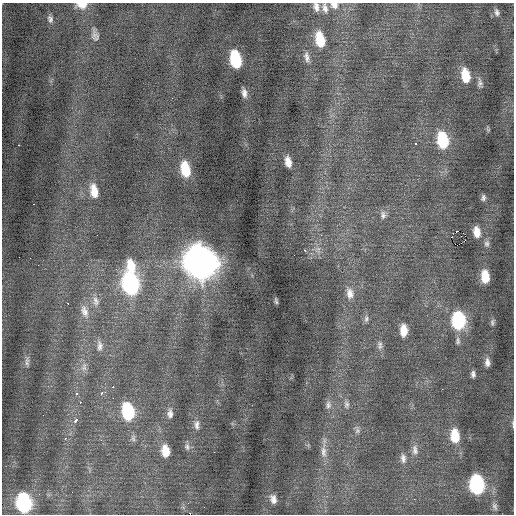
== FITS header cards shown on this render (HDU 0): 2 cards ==
NAXIS1  =                  512 / Axis length
NAXIS2  =                  512 / Axis length

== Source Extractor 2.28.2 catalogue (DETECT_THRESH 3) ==
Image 512 x 512 px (HDU 0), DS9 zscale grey, 1 PNG px = 1 image px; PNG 516 x 516 px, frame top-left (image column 1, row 512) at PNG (2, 3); no overlay
Background 0.00478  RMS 0.73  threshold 2.19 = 3 sigma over >= 5 px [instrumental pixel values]
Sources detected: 79; all 79 listed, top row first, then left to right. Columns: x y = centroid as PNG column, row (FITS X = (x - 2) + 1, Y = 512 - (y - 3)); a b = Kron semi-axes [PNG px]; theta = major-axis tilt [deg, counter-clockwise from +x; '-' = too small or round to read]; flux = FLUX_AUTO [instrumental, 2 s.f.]
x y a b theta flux
82 5 10 6 4 680
334 5 10 8 -19 320
316 7 12 8 -78 300
325 8 13 7 -75 290
497 12 11 7 -73 180
50 19 10 7 -74 180
94 35 15 7 -86 250
320 40 16 9 -77 1400
307 57 16 7 -79 300
236 59 13 8 -78 3300
465 76 14 8 -79 1100
480 83 13 6 -81 180
244 93 11 5 -79 240
172 98 2 2 - 24
443 140 14 9 -81 2700
416 143 3 3 - 890
19 145 3 2 - 530
288 162 12 7 -78 470
185 169 14 8 -78 1600
94 191 15 8 -80 760
483 198 8 5 83 140
34 204 2 2 - 290
383 215 12 8 -89 220
458 231 2 2 - 980
477 232 12 8 -81 580
451 237 2 2 - 620
465 240 2 2 - 58
487 244 10 8 86 190
318 249 9 7 89 240
305 250 3 3 - 500
19 257 2 2 - 24
200 262 17 13 -72 77000
38 265 2 2 - 140
131 266 20 11 -73 1100
485 277 12 7 -85 1100
130 284 16 11 -77 9400
350 293 16 10 -80 450
96 301 16 9 -77 440
276 301 6 2 -76 77
68 303 3 2 - 79
84 311 20 10 -71 580
366 319 10 6 86 160
458 321 13 10 -88 4600
492 322 10 6 77 130
404 330 13 8 89 680
458 341 11 6 -90 170
380 344 9 7 56 170
100 346 15 8 -87 300
27 362 15 6 -87 220
487 362 11 6 89 250
84 367 13 8 84 310
473 374 7 5 -89 160
113 387 3 2 - 280
442 389 2 2 - 150
102 393 4 3 - 120
76 394 4 3 - 160
80 402 3 2 - 120
346 404 13 7 -83 230
328 405 12 8 87 240
128 412 14 9 -79 3600
170 414 12 7 -88 240
75 421 3 3 - 960
513 424 11 3 -82 81
197 425 13 7 88 260
357 430 10 7 -80 180
455 436 14 9 -85 1300
65 438 3 3 - 77
133 438 10 6 -89 140
187 447 10 7 -76 170
415 450 15 8 -82 290
165 451 11 7 -84 770
323 452 19 8 -85 450
403 458 13 7 -83 250
477 484 13 9 -82 6700
39 494 2 2 - 28
273 499 12 8 -73 330
24 503 13 9 -80 7300
495 506 11 7 -74 200
204 507 3 2 - 45
At the frame edge (FLAGS 8, measured only in part): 5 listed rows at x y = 82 5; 334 5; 316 7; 325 8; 513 424